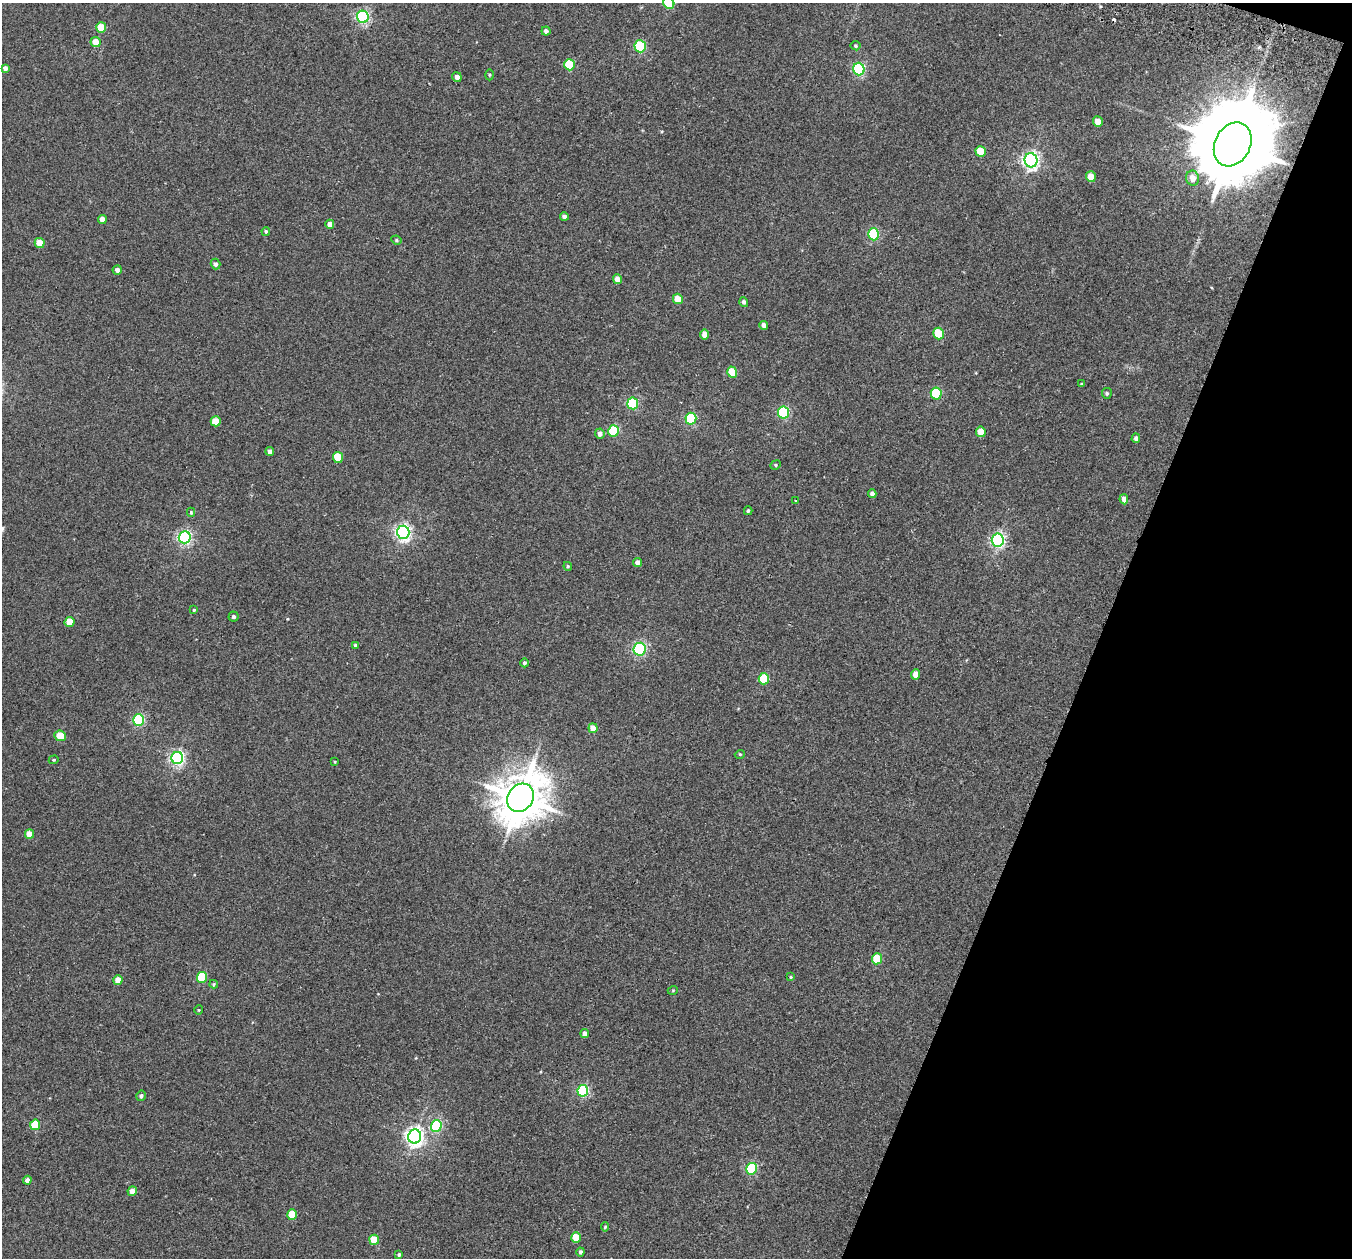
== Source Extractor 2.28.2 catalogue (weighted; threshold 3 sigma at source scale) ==
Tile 8 of 4 x 4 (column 4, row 2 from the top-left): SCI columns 4079-5428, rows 2830-4085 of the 5452 x 5530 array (HDU 1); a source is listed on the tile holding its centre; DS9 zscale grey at full resolution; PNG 1354 x 1260 px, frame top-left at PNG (2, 3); each listed source drawn as its Kron ellipse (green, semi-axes under 4 px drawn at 4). Shown black and unused: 19% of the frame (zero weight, under 2 of 3 exposures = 3% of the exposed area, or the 3 px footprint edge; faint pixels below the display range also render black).
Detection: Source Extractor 2.28.2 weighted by HDU 2 'WHT'; one run over the whole footprint, this tile lists its part. Background 0.0409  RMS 0.007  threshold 0.0316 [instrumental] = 3 sigma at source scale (4.5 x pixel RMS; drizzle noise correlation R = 1.50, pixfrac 1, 0.05/0.05 arcsec/px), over >= 5 px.
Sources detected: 98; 1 cosmic-ray / hot-pixel residue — neither listed nor drawn; the other 97 listed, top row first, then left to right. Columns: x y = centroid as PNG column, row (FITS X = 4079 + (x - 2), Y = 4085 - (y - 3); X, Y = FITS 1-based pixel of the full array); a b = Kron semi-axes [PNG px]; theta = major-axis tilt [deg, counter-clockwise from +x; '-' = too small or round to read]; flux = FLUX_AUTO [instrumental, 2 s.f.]
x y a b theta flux
669 3 6 5 - 36
363 17 6 6 - 120
101 28 5 5 - 18
546 31 4 4 - 2.2
95 42 5 5 - 8.5
640 46 6 5 - 48
855 46 5 4 - 0.86
569 65 6 5 - 28
5 68 4 4 - 2.3
859 69 6 5 - 89
489 75 5 3 - 0.74
457 77 5 4 - 3.1
1098 122 5 5 - 8.9
1233 144 23 17 62 13000
981 151 5 5 - 19
1031 160 7 6 - 240
1091 177 5 5 - 12
1193 178 7 6 - 5.5
564 216 4 4 - 2.3
102 219 4 4 - 5.5
330 224 4 4 - 4.6
266 231 4 4 - 1.1
874 234 6 5 - 59
396 240 5 4 - 0.91
40 243 5 5 - 12
216 264 5 4 - 1.9
117 270 4 4 - 2.4
618 279 5 4 - 6.2
678 299 5 5 - 11
744 302 5 4 - 1.7
764 325 4 4 - 3.4
705 334 5 4 - 5.9
939 334 6 5 - 27
732 372 5 5 - 16
1081 384 4 3 - 0.63
936 393 6 5 - 42
1107 393 5 5 - 1.2
633 403 6 5 - 49
783 412 6 5 - 73
691 419 6 5 - 58
216 421 5 5 - 11
614 431 6 5 - 43
981 432 5 4 - 11
600 434 5 4 - 2.9
1136 438 5 4 - 2.1
270 452 4 4 - 2.7
338 457 5 5 - 19
776 465 5 4 - 0.93
872 494 4 4 - 2.6
1124 499 5 4 - 4.3
795 501 3 2 - 0.61
748 511 4 3 - 0.95
191 512 4 4 - 1
403 532 6 6 - 210
185 537 6 6 - 160
998 540 6 6 - 160
637 562 4 4 - 3.4
568 566 4 4 - 0.83
194 610 4 3 - 0.75
233 617 5 5 - 1.7
70 622 5 5 - 14
356 645 4 4 - 1.9
640 649 6 6 - 100
524 663 4 4 - 1.5
916 674 5 4 - 6.7
764 679 6 5 - 34
138 720 6 5 - 82
593 728 5 4 - 7.3
60 736 6 5 - 12
740 754 5 3 - 0.66
177 758 6 6 - 170
54 760 5 4 - 0.69
335 762 4 2 - 0.51
520 798 15 12 54 2600
29 834 5 4 - 9.1
877 959 5 5 - 22
202 977 5 5 - 35
791 977 4 3 - 0.66
118 980 5 4 - 8.1
214 984 4 4 - 0.86
673 990 5 3 - 0.55
199 1010 5 3 - 0.53
585 1034 4 4 - 3.1
583 1091 6 5 - 82
141 1096 5 5 - 1.6
35 1125 5 5 - 26
436 1126 6 5 - 63
415 1137 7 6 - 310
751 1169 6 5 - 72
27 1180 4 4 - 3
132 1191 5 4 - 5.7
292 1215 5 5 - 22
605 1227 4 4 - 0.86
576 1237 5 4 - 15
374 1240 5 5 - 15
580 1252 4 4 - 1.5
399 1255 4 3 - 1.2
Overlapping masked pixels (flux is a lower limit): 1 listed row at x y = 1233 144
Isophote crosses this tile's border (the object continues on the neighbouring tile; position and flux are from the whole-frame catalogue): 1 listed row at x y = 669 3